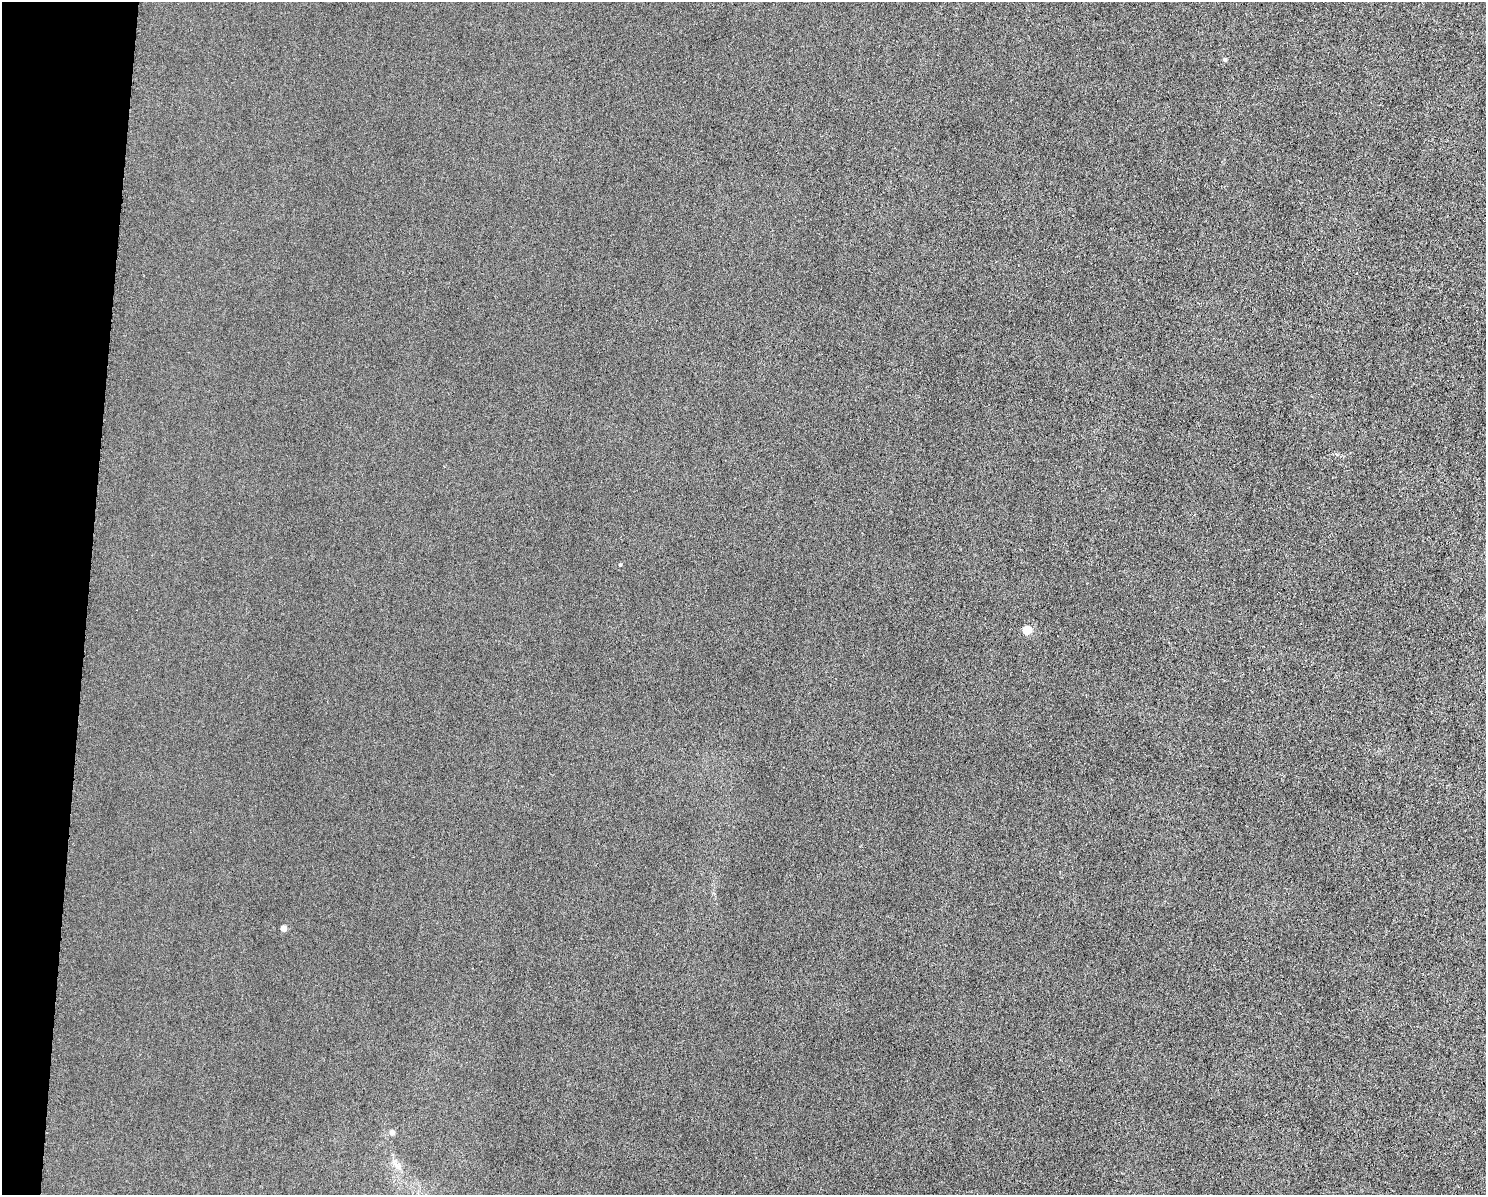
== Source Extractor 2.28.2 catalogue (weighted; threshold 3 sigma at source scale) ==
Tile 7 of 3 x 4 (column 1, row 3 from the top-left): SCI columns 232-1715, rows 1198-2390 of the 4800 x 4779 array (HDU 1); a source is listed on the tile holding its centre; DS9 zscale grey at full resolution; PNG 1488 x 1197 px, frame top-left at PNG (2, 2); no overlay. Shown black and unused: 6% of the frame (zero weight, under 3 of 6 exposures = <1% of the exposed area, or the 3 px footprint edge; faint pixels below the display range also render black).
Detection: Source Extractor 2.28.2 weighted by HDU 2 'WHT'; one run over the whole footprint, this tile lists its part. Background 0.00826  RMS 0.0031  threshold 0.0128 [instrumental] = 3 sigma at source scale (4.09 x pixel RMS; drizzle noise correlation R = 1.36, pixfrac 0.8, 0.05/0.05 arcsec/px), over >= 5 px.
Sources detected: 6; all 6 listed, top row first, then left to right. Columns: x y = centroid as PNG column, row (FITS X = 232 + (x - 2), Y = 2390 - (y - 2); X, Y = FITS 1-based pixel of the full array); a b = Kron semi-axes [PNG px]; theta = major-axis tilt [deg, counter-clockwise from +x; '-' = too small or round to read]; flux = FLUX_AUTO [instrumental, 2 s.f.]
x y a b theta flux
1225 60 5 4 - 0.61
620 565 5 4 - 0.29
1027 630 6 5 - 11
283 928 5 4 - 2.1
392 1133 6 5 - 1.2
399 1166 12 7 -74 1.7